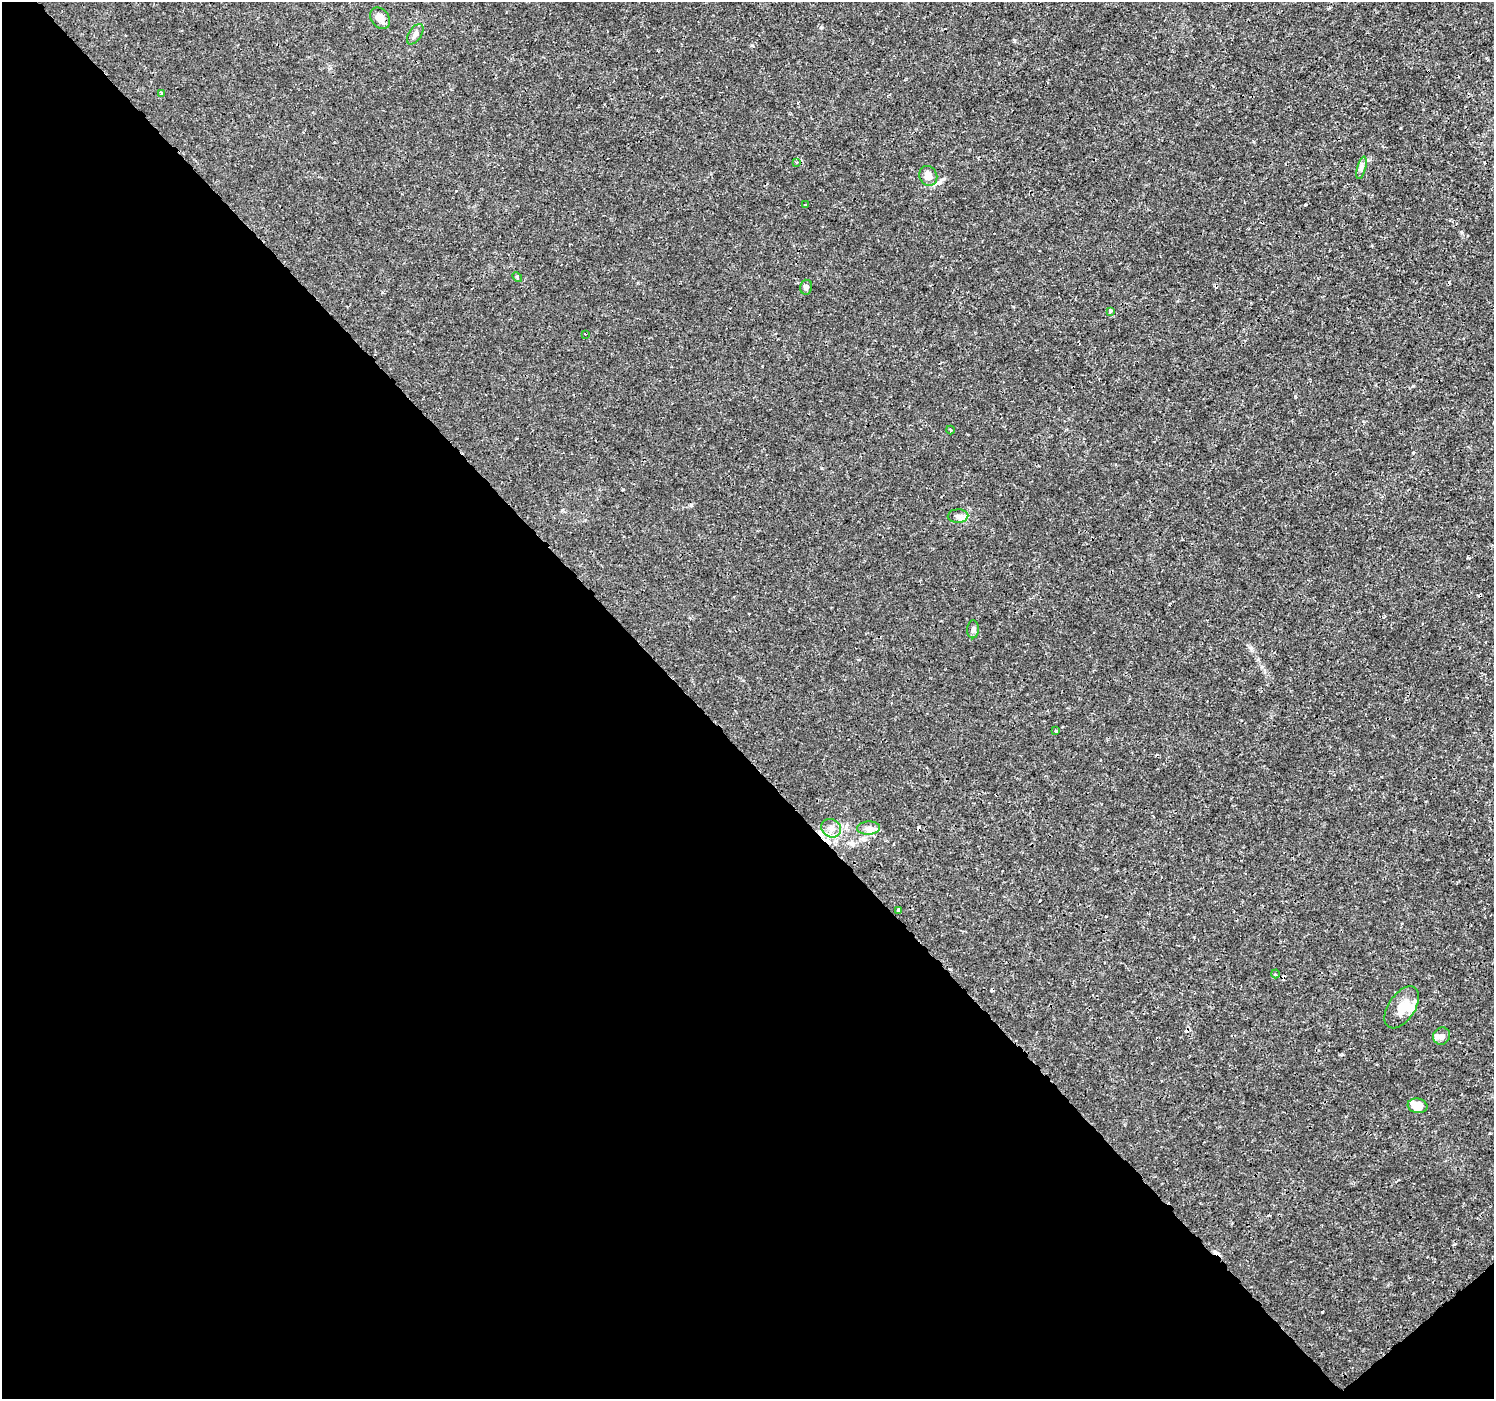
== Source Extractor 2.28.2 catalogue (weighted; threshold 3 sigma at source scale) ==
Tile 14 of 4 x 4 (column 2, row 4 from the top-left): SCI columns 1538-3029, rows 187-1583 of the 6065 x 6025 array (HDU 1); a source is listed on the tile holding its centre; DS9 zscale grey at full resolution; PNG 1496 x 1401 px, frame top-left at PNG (2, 2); each listed source drawn as its Kron ellipse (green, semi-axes under 4 px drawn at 4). Shown black and unused: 47% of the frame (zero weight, under 3 of 4 exposures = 5% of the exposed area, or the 3 px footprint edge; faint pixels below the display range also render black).
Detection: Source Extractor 2.28.2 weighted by HDU 2 'WHT'; one run over the whole footprint, this tile lists its part. Background 0.00109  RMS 8.0e-04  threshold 0.0036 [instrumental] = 3 sigma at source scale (4.5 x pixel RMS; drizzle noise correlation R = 1.50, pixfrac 1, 0.0396/0.0396 arcsec/px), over >= 5 px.
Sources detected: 29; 1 inside a brighter object's white glare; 5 cosmic-ray / hot-pixel residue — neither listed nor drawn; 1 inside a brighter listed object's ellipse — not listed separately; the other 22 listed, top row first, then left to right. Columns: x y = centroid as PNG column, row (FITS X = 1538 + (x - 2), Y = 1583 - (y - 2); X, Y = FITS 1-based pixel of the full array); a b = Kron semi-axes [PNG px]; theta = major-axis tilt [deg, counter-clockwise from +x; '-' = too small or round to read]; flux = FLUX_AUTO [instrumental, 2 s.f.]
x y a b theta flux
380 18 12 9 -54 0.54
415 34 11 6 56 0.32
161 93 3 3 - 0.078
797 162 4 4 - 0.084
1361 168 11 3 75 0.22
928 176 10 9 - 0.62
805 205 3 3 - 0.1
517 277 5 3 - 0.1
806 287 7 6 - 0.21
1110 311 3 3 - 0.18
585 334 3 3 - 0.12
951 430 4 3 - 0.075
958 516 10 6 1 0.33
973 629 9 6 89 0.2
1056 731 3 3 - 0.19
831 828 10 9 - 0.54
868 828 11 6 2 0.4
899 910 4 3 - 0.49
1275 974 4 3 - 0.085
1402 1007 24 13 56 1.3
1441 1036 9 8 - 0.34
1418 1106 10 7 -10 1.3
Unlisted compact peaks at least as high as the median listed source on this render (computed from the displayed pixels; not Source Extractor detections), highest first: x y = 1322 1312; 752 45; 821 27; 1461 232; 691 504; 1251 648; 1014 41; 1040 900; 1413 453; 1469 558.